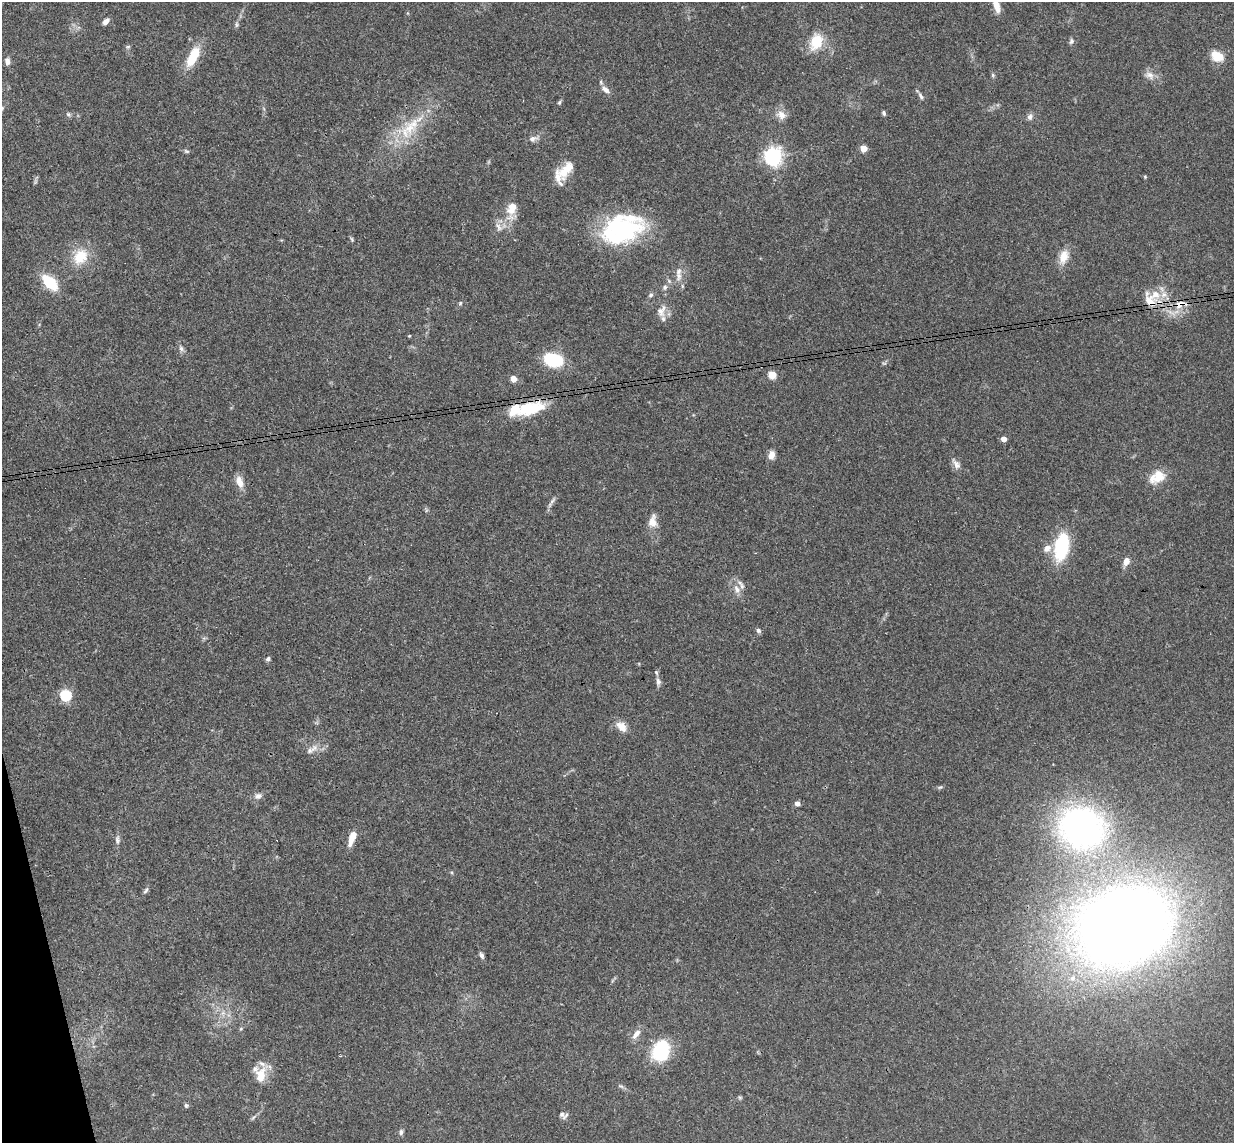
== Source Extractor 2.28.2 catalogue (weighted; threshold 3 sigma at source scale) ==
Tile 7 of 4 x 4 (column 3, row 2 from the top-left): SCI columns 2523-3754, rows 2437-3577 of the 5046 x 4985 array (HDU 1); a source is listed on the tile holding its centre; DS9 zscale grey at full resolution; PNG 1236 x 1145 px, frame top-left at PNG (2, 2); no overlay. Shown black and unused: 1% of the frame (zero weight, under 3 of 4 exposures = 6% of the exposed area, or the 3 px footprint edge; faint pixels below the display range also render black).
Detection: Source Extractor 2.28.2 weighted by HDU 2 'WHT'; one run over the whole footprint, this tile lists its part. Background 0.158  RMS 0.0071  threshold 0.0321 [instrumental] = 3 sigma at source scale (4.5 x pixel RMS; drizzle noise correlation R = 1.50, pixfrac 1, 0.05/0.05 arcsec/px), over >= 5 px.
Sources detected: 91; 2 too faint to see at this stretch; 1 inside a brighter object's white glare — not listed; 7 inside a brighter listed object's ellipse — not listed separately; the other 81 listed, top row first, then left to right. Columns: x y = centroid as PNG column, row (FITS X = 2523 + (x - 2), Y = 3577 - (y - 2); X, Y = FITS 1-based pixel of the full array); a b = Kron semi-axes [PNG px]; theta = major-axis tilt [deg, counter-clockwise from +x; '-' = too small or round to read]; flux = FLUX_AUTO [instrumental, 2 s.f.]
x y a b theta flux
996 6 16 7 -73 7.8
106 21 8 5 45 3.7
236 24 8 4 82 1.5
816 41 14 10 67 25
1071 41 9 6 69 1.7
128 47 6 4 1 1
1217 56 16 11 -28 11
193 57 25 10 63 21
7 61 8 6 -82 3.2
993 75 6 5 - 1.1
1150 75 14 10 -33 5.3
605 90 13 7 -42 4
921 96 10 5 -56 2.1
559 102 6 4 68 1.1
2 108 8 4 55 1.2
884 113 6 4 -73 1.5
68 114 8 5 -41 1.4
781 115 14 11 -33 5.9
1030 117 9 6 74 2.8
409 128 22 18 81 22
533 139 12 8 8 3.3
863 148 5 4 - 16
187 151 6 4 -1 1.2
773 156 7 6 - 330
566 169 28 14 53 16
1145 177 5 4 - 0.74
512 207 9 7 67 13
499 227 14 7 -55 3.8
623 228 54 29 4 76
352 239 7 4 -71 0.97
80 257 24 19 53 19
1064 257 19 11 71 9.7
679 276 13 8 90 5.4
50 282 19 10 -45 25
665 287 7 6 - 2
1155 294 16 14 -42 12
651 295 7 5 28 1.5
460 303 6 5 - 1
1180 304 21 11 17 12
661 311 18 12 69 7.2
409 336 4 3 - 0.63
181 348 9 6 -70 2.3
553 360 17 11 -15 42
772 375 5 5 - 24
513 379 5 4 - 9.7
531 408 35 15 14 31
1004 439 4 4 - 7.9
771 455 10 7 76 4.9
956 464 17 8 -55 4.2
1158 478 20 15 52 12
239 482 18 9 -72 6.6
551 502 19 4 55 2.5
653 521 19 11 85 7.2
1061 547 24 12 79 54
1047 548 11 9 33 5
1126 561 9 6 70 5.3
737 589 13 8 -67 5
758 631 7 6 - 1.7
268 659 6 5 - 1.8
658 682 10 6 -85 2.6
66 695 5 5 - 79
621 727 17 10 -44 6.8
312 749 21 7 32 5.2
940 787 7 4 42 1.1
258 796 11 8 10 3.3
797 803 5 4 - 3.9
1082 827 41 36 -27 240
352 838 18 7 70 9.2
117 840 13 6 -85 2.6
146 890 10 5 52 1.6
1124 927 64 50 20 1200
482 955 8 5 -67 2.1
241 1029 5 4 - 0.87
636 1034 17 7 52 4.7
661 1051 20 15 64 46
261 1075 22 13 76 14
621 1086 9 3 -13 1.3
740 1097 6 4 -1 1
186 1105 6 5 - 1.4
562 1114 8 8 - 2.7
401 1132 8 5 88 1.8
Overlapping masked pixels (flux is a lower limit): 3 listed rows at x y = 1180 304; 531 408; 261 1075
Isophote crosses this tile's border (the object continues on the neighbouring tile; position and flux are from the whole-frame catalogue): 2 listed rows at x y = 996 6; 2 108